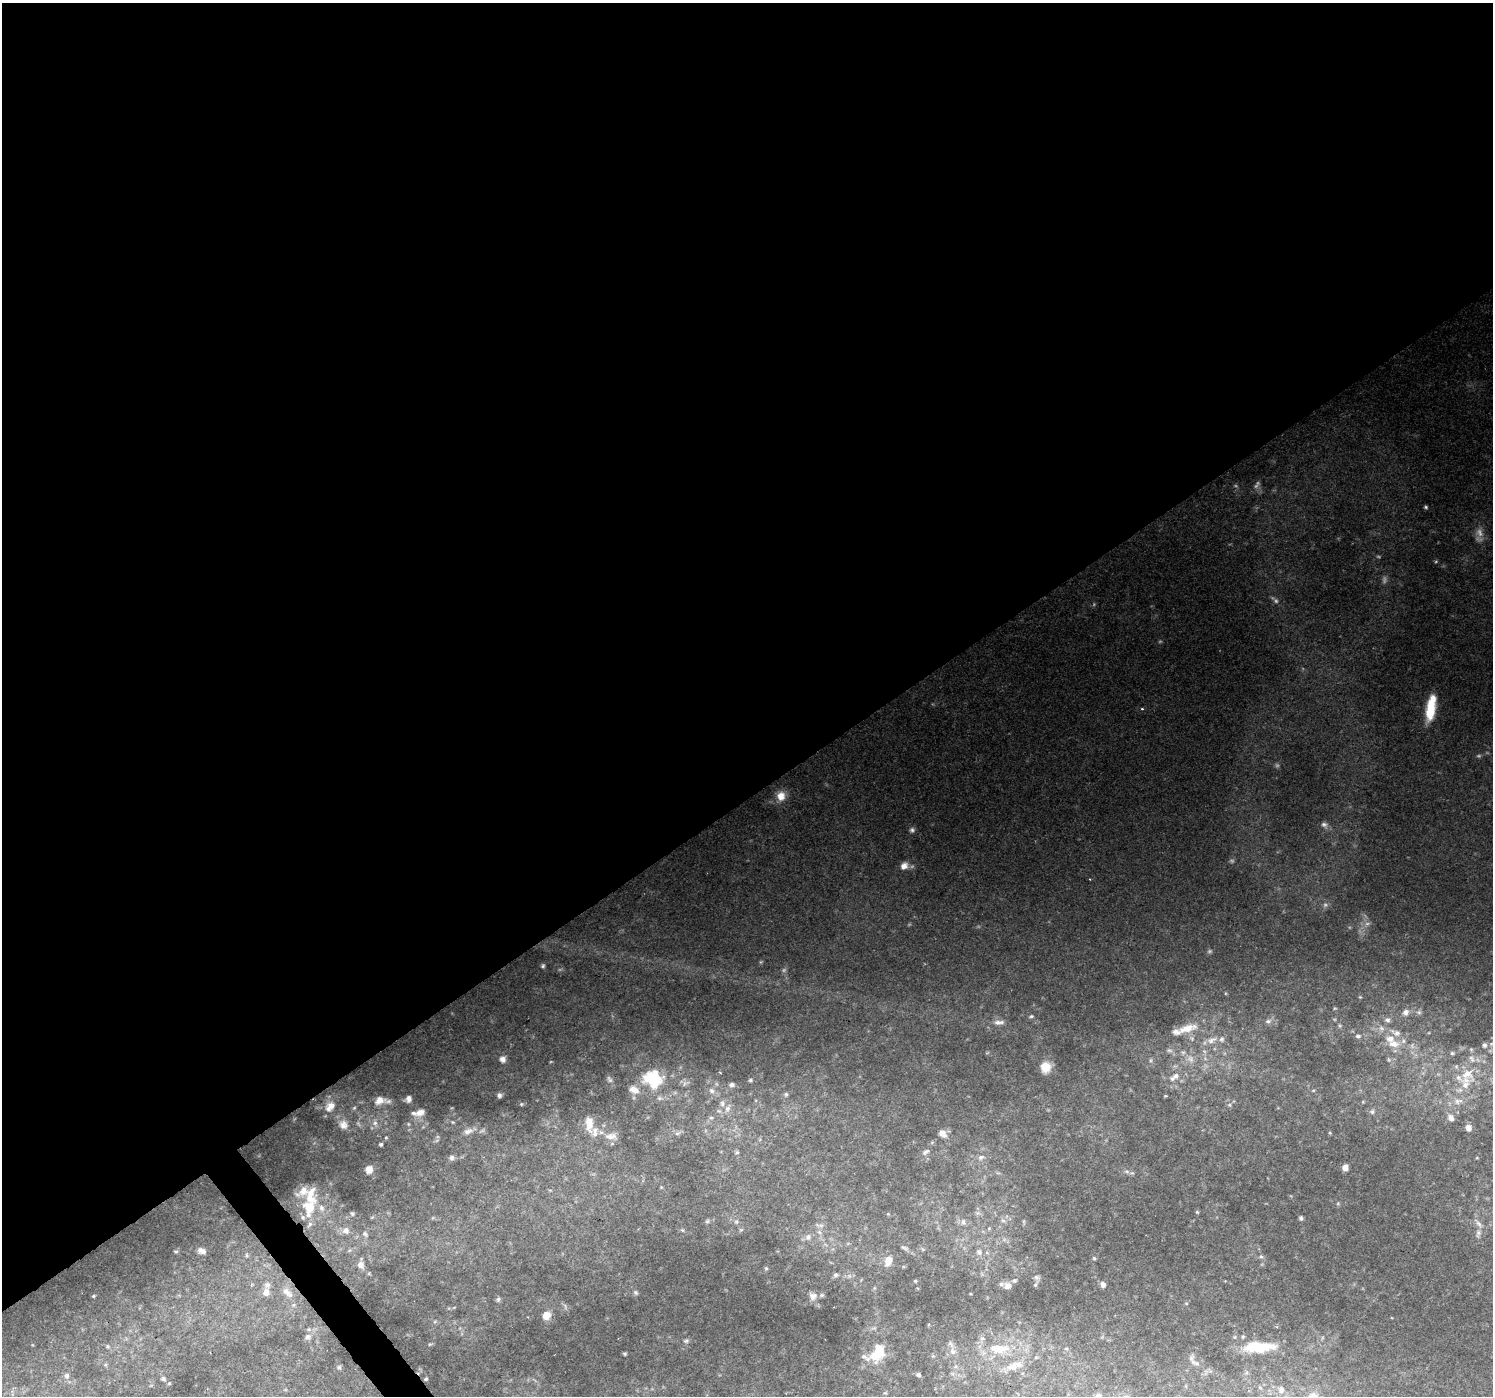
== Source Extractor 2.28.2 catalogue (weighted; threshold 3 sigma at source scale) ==
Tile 2 of 4 x 4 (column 2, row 1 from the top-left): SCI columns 1491-2981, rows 4314-5707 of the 5964 x 5901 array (HDU 1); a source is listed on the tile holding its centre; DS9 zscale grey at full resolution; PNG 1495 x 1398 px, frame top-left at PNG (2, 3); no overlay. Shown black and unused: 58% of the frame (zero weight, under 2 of 3 exposures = <1% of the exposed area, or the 3 px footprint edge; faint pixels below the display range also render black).
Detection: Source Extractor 2.28.2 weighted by HDU 2 'WHT'; one run over the whole footprint, this tile lists its part. Background 0.123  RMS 0.0074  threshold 0.0334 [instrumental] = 3 sigma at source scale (4.5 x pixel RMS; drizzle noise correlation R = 1.50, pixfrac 1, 0.0396/0.0396 arcsec/px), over >= 5 px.
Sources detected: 190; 20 too faint to see at this stretch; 2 inside a brighter object's white glare — not listed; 28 inside a brighter listed object's ellipse — not listed separately; the other 140 listed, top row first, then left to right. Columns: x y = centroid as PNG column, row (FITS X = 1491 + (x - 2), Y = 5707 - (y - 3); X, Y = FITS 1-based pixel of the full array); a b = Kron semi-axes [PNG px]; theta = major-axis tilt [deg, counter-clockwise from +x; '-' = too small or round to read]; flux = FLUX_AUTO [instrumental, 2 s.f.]
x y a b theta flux
1426 507 4 4 - 1.2
1431 708 26 9 80 29
1142 709 4 3 - 1
781 796 13 12 - 9.8
1324 825 11 8 -34 3.7
912 830 8 7 - 2.4
904 866 11 9 36 6.2
543 966 6 5 - 1.4
1360 997 5 4 - 0.71
1406 1012 8 7 - 3.8
1419 1012 7 5 -20 1.8
1031 1016 6 5 - 1.4
1387 1020 7 7 - 2.5
1268 1021 9 6 10 2.7
999 1022 16 7 1 4.4
1340 1026 7 4 -59 1.2
1187 1028 28 10 13 15
1396 1033 17 9 -24 6.2
1358 1036 7 6 - 2.1
1211 1040 15 9 32 6.5
1394 1044 16 10 -4 9.6
1484 1045 7 6 - 2.2
1169 1050 9 6 -10 2.1
1452 1053 6 5 - 1.3
503 1059 7 7 - 4.6
1190 1059 12 9 -41 5.5
1472 1059 12 7 -52 4.1
1151 1060 6 4 89 1.2
1389 1060 7 5 -72 1.4
1045 1067 11 10 - 13
720 1072 3 2 - 1.2
1175 1076 9 8 - 3.6
653 1080 29 22 -20 38
750 1080 6 5 - 1.3
685 1083 12 6 27 2.6
1465 1084 24 16 62 19
732 1085 8 6 0 2.6
712 1091 9 8 - 3.9
786 1094 7 6 - 1.7
499 1095 4 4 - 2
1165 1096 4 3 - 0.59
408 1099 6 5 - 3.8
380 1100 14 9 11 7.2
1363 1102 5 3 - 0.65
521 1104 5 4 - 0.89
1229 1105 6 5 - 1.5
330 1106 16 12 52 8.8
354 1108 6 4 45 1
727 1108 13 7 68 5.1
420 1112 11 8 20 5.4
1372 1112 7 7 - 2.1
711 1118 6 5 - 1.5
1451 1118 9 7 -54 4.6
453 1122 5 4 - 0.86
375 1123 7 7 - 2.9
589 1124 20 10 -85 12
343 1125 13 11 -53 6
1468 1128 7 6 - 5.3
468 1131 14 7 18 4.6
677 1133 9 6 26 2.2
942 1133 11 7 -50 5.4
1330 1133 5 4 - 0.76
611 1136 19 10 0 7.4
386 1138 4 4 - 0.71
381 1144 3 3 - 1.3
737 1152 6 5 - 1.2
926 1152 12 6 29 2.6
981 1157 10 7 26 3.6
452 1158 8 7 - 2.2
1477 1158 5 3 - 0.65
1345 1168 6 5 - 5.1
369 1170 8 8 - 6
1127 1171 8 5 -19 1.9
998 1173 7 4 -17 1.3
309 1207 27 17 73 29
1197 1212 4 4 - 0.92
352 1213 6 5 - 1.3
978 1213 7 6 - 2
372 1217 6 3 19 0.85
1301 1218 5 4 - 1.6
1003 1220 7 5 -29 2
707 1221 7 5 22 1.6
736 1222 8 6 -90 2.1
963 1222 9 6 -83 2.7
1024 1222 6 4 -72 0.99
1478 1223 18 7 -49 4.7
989 1228 5 5 - 1
346 1230 10 10 - 4.8
682 1230 6 4 -43 1.1
741 1230 6 4 1 1.2
819 1232 7 6 - 2.5
1478 1233 12 7 75 3.7
365 1234 9 6 -39 2.1
808 1237 9 9 - 4
904 1248 11 5 -21 1.9
176 1251 6 4 10 1.2
202 1251 9 6 -20 4.2
979 1252 9 7 -57 3.2
247 1255 6 4 -89 1
1261 1257 7 6 - 1.8
1094 1258 5 4 - 1
888 1261 14 8 71 8.1
360 1265 9 7 -70 5
766 1268 6 5 - 1.2
836 1275 7 6 - 1.9
1036 1277 8 6 -25 1.8
915 1281 4 3 - 0.92
1225 1281 3 3 - 0.54
1103 1285 8 6 -71 2.8
1007 1286 9 8 - 3.9
266 1292 11 9 88 6.1
287 1292 19 9 -41 8
635 1292 7 5 -45 1.7
94 1296 5 4 - 0.95
813 1296 11 11 - 5
498 1299 8 5 82 1.7
546 1315 7 6 - 11
308 1337 9 8 - 3.2
686 1341 7 6 - 1.7
430 1344 4 4 - 0.76
108 1346 6 5 - 1.1
1254 1346 40 10 2 27
999 1349 33 14 1 28
953 1351 11 8 -71 4.7
625 1354 3 3 - 0.99
877 1355 14 11 3 14
933 1356 5 5 - 0.98
1195 1363 16 7 -28 5
955 1366 6 6 - 1.9
1013 1366 20 12 17 11
339 1367 5 5 - 1.5
67 1375 7 7 - 2.4
918 1375 6 5 - 1.6
163 1379 6 5 - 1.6
426 1379 4 3 - 1.1
169 1383 5 4 - 0.96
1281 1389 9 7 -83 3
885 1393 6 4 17 0.9
1098 1396 7 6 - 3.3
1313 1396 13 10 -3 5.7
Overlapping masked pixels (flux is a lower limit): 1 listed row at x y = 426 1379
Isophote crosses this tile's border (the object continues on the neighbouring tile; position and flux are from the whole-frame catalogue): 2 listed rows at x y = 1098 1396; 1313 1396